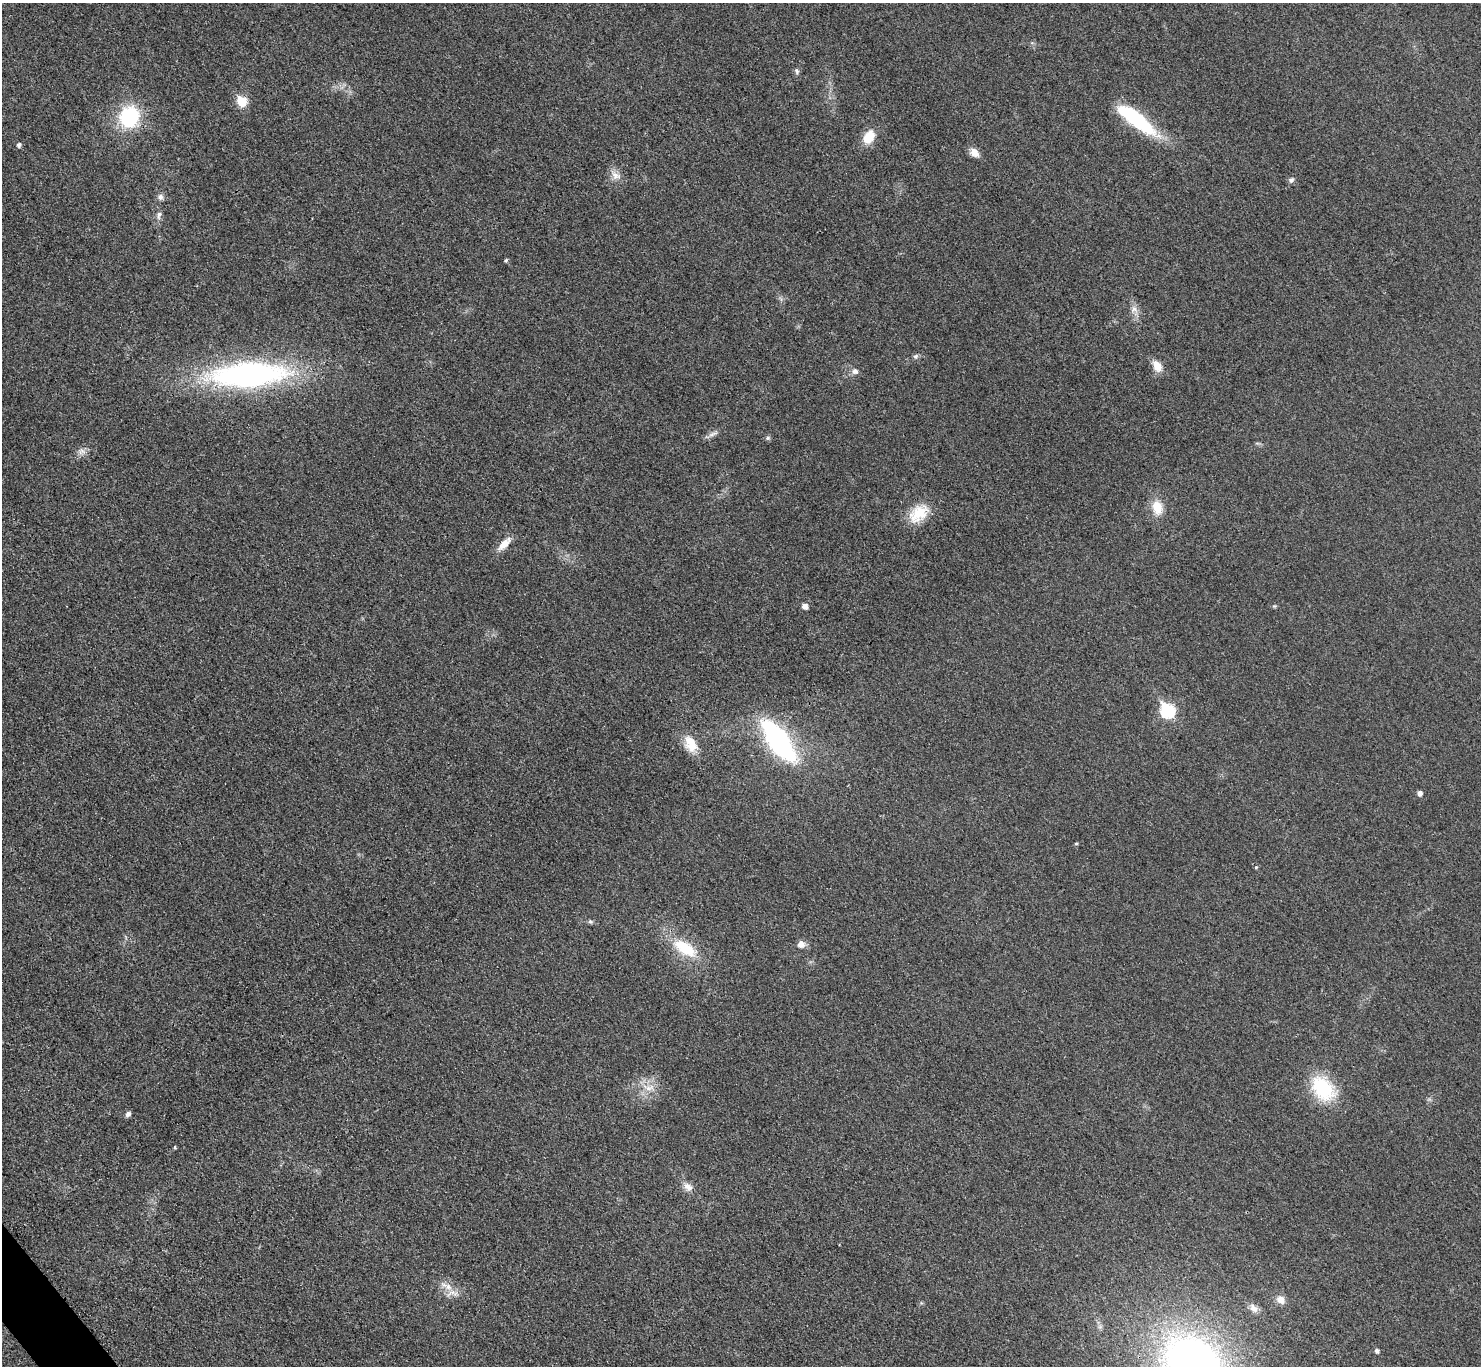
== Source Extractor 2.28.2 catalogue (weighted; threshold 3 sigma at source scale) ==
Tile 7 of 4 x 4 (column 3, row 2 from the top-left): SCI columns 2968-4446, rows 2898-4261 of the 5943 x 5938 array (HDU 1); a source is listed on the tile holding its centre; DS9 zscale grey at full resolution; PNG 1483 x 1368 px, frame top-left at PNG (2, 3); no overlay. Shown black and unused: <1% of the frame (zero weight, under 3 of 4 exposures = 1% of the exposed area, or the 3 px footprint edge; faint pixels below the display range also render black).
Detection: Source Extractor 2.28.2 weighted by HDU 2 'WHT'; one run over the whole footprint, this tile lists its part. Background 0.0435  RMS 0.0066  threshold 0.0298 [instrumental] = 3 sigma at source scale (4.5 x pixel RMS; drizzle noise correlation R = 1.50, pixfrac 1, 0.05/0.05 arcsec/px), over >= 5 px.
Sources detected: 45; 1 inside a brighter listed object's ellipse — not listed separately; the other 44 listed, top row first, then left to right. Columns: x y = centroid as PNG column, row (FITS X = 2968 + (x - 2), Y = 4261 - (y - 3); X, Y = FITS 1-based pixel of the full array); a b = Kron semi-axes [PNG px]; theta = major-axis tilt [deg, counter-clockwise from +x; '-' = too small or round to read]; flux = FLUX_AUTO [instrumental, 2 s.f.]
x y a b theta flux
797 71 7 5 -86 1.5
242 101 6 6 - 31
129 117 22 20 79 45
1136 120 48 13 -38 57
869 137 17 12 57 12
19 145 6 5 - 1.7
974 153 12 9 -42 5.3
615 175 18 10 -39 5.6
1291 180 9 7 44 1.9
160 197 8 8 - 2.6
159 215 12 6 75 2.8
506 260 5 4 - 0.88
1134 309 11 8 -30 3.9
916 356 7 6 - 1.6
1157 366 14 9 -59 7.6
855 371 9 7 19 2.9
248 375 81 25 3 190
713 434 16 5 25 3
768 438 7 5 21 1.3
82 451 11 8 8 3.4
1157 507 20 13 -79 11
918 513 29 18 41 18
504 544 22 8 44 7.7
805 606 5 5 - 4
1274 606 6 4 -41 0.81
1167 711 8 7 - 86
778 740 38 15 -54 140
691 744 24 14 -61 13
1420 793 5 5 - 3
1076 844 4 4 - 0.84
1256 867 4 4 - 0.69
590 922 7 5 -33 1.2
801 944 10 9 - 4.2
685 948 32 15 -32 27
649 1087 21 9 -3 8.4
1323 1088 30 21 -49 40
128 1114 5 5 - 2.6
175 1147 4 3 - 0.72
688 1187 13 9 -44 4.7
448 1287 12 7 -39 5.3
1280 1300 10 8 -32 5.2
1253 1308 13 9 -49 4.6
1377 1351 4 4 - 2.1
1193 1364 61 48 -43 400
Isophote crosses this tile's border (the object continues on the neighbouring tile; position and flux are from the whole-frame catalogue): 1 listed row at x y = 1193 1364